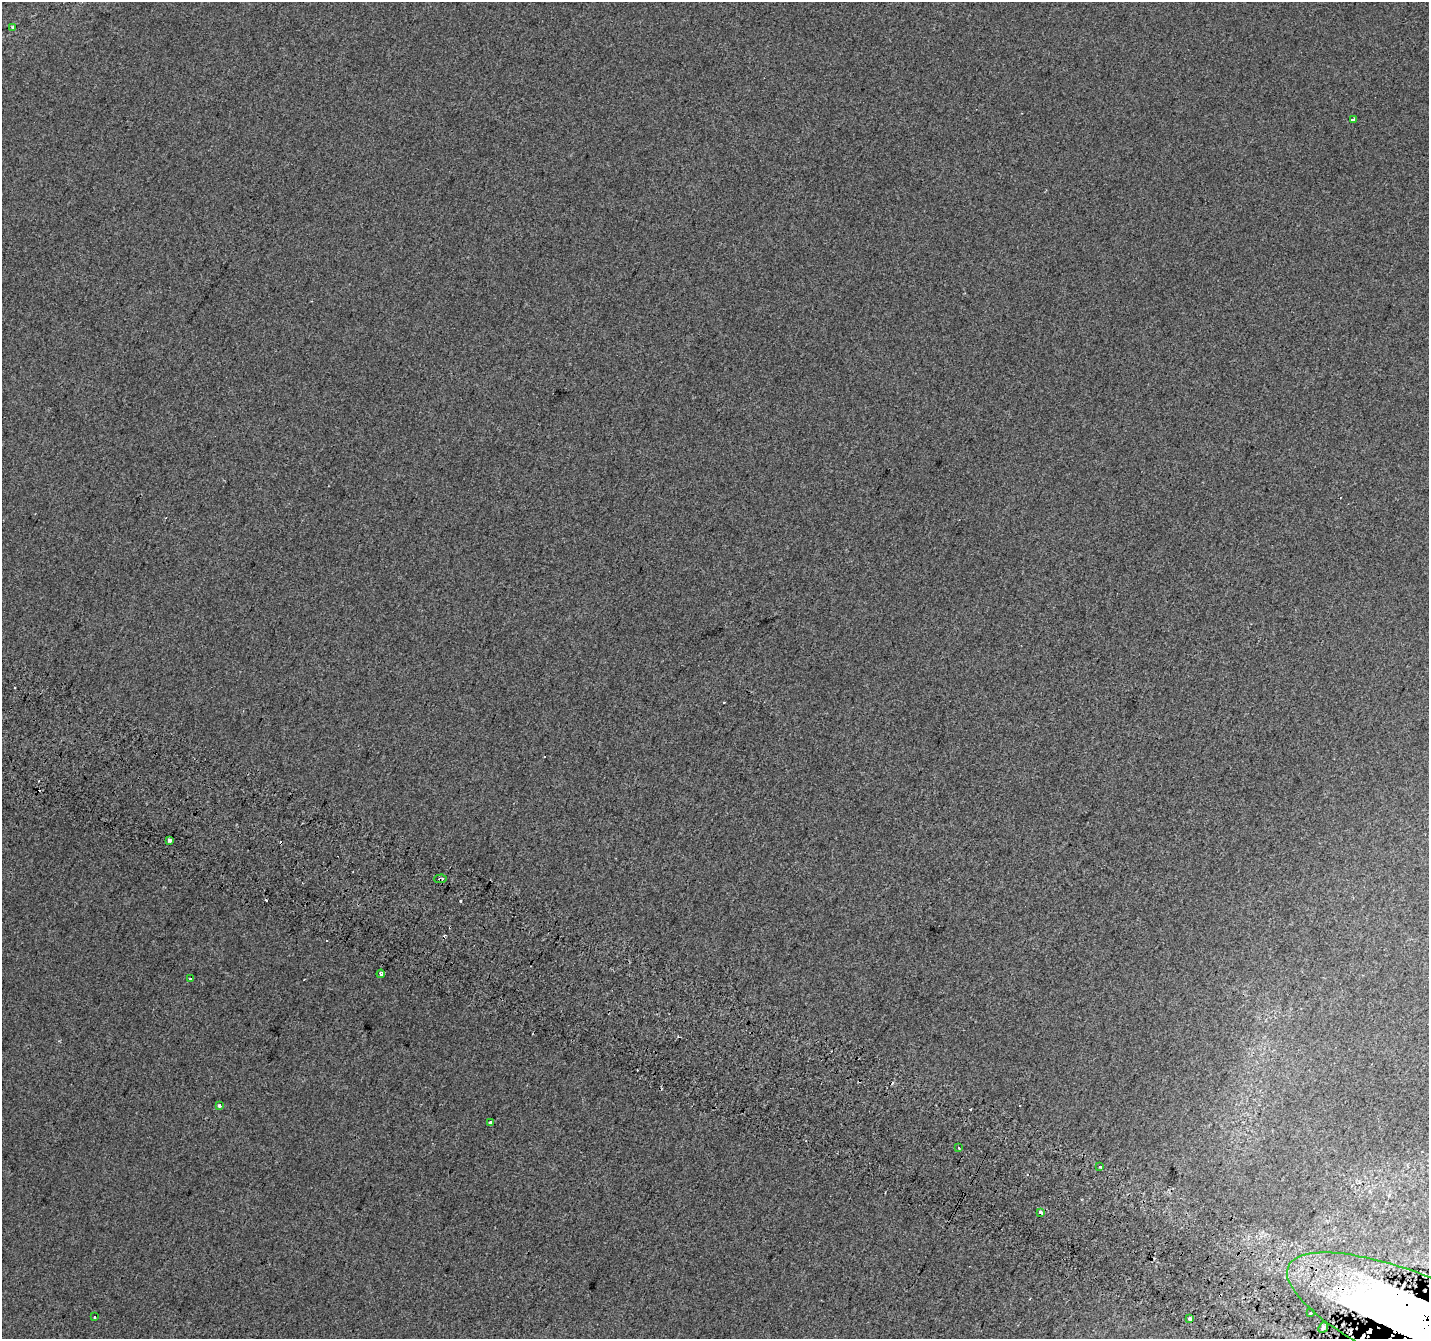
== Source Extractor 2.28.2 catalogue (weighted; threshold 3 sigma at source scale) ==
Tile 6 of 4 x 4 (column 2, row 2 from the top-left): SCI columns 1453-2879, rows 2981-4317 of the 5751 x 5894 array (HDU 1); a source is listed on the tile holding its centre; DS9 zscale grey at full resolution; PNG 1431 x 1341 px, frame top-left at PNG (2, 2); each listed source drawn as its Kron ellipse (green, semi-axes under 4 px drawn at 4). Shown black and unused: <1% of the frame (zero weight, under 2 of 3 exposures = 2% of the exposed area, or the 3 px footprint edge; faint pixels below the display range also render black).
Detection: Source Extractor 2.28.2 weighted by HDU 2 'WHT'; one run over the whole footprint, this tile lists its part. Background 0.00195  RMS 0.0072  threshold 0.0326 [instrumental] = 3 sigma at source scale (4.5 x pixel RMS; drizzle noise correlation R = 1.50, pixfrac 1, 0.0396/0.0396 arcsec/px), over >= 5 px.
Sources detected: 28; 11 cosmic-ray / hot-pixel residue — neither listed nor drawn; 1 inside a brighter listed object's ellipse — not listed separately; the other 16 listed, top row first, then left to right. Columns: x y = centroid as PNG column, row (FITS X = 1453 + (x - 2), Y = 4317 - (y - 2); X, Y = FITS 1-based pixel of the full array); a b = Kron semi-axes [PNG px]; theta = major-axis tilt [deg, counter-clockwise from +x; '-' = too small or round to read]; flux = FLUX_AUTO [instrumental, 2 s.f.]
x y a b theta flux
13 27 3 3 - 1.1
1353 119 4 3 - 1.6
170 840 4 3 - 6.5
440 879 6 3 3 1.8
381 974 4 4 - 7.3
190 979 3 3 - 2.1
219 1106 3 3 - 6.1
490 1123 4 3 - 3.9
959 1148 3 2 - 1.5
1099 1166 3 3 - 1.7
1040 1212 4 3 - 8.5
1311 1313 3 3 - 2.3
94 1317 3 3 - 1.4
1189 1319 4 3 - 7.9
1424 1325 148 46 -23 1000
1323 1328 6 4 49 1.5
Overlapping masked pixels (flux is a lower limit): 2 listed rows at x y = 440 879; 1424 1325
Isophote crosses this tile's border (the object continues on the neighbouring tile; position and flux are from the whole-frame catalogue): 1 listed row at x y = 1424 1325
Unlisted compact peaks at least as high as the median listed source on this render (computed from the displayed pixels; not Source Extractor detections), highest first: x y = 460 901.